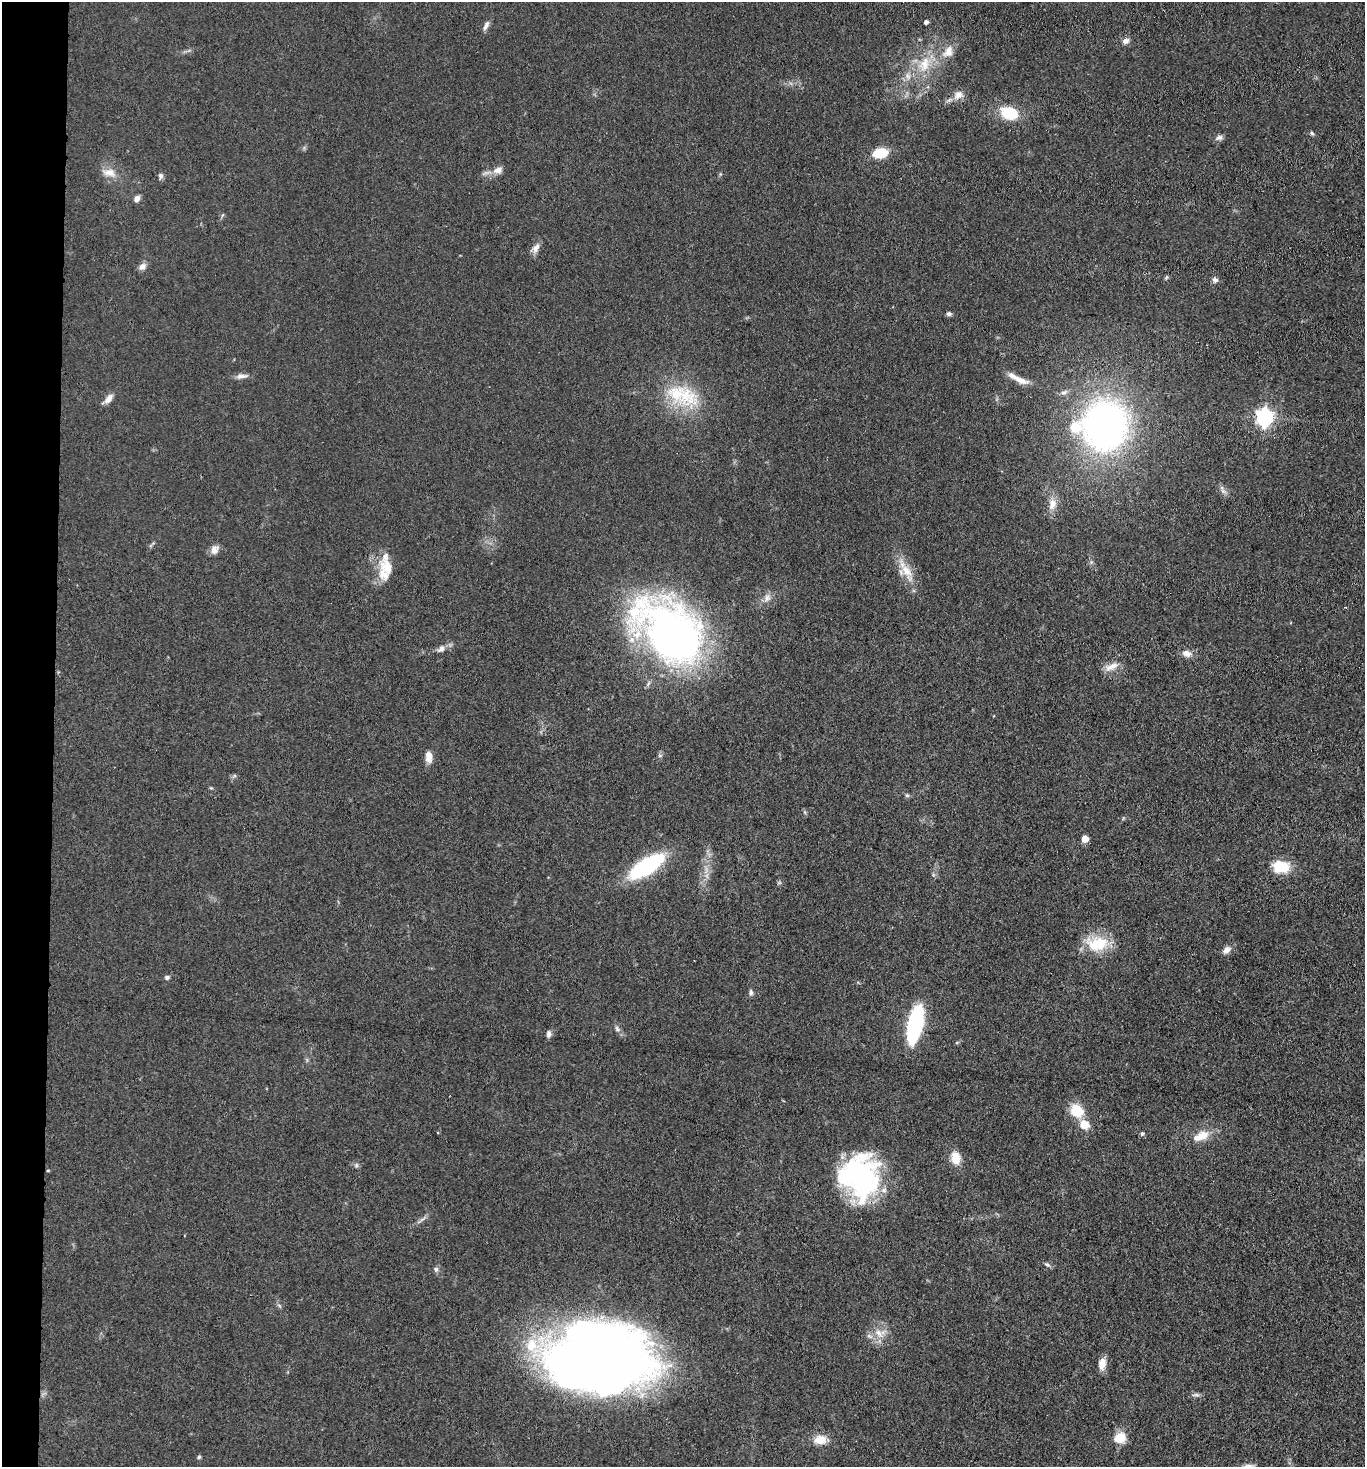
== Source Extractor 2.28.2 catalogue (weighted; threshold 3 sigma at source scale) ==
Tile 4 of 3 x 3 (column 1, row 2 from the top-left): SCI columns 161-1523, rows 1472-2936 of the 4486 x 4408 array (HDU 1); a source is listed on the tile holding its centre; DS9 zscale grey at full resolution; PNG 1367 x 1469 px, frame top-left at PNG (2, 2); no overlay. Shown black and unused: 4% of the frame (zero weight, under 3 of 4 exposures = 5% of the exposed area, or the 3 px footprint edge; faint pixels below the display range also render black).
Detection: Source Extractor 2.28.2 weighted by HDU 2 'WHT'; one run over the whole footprint, this tile lists its part. Background 0.0693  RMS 0.0072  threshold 0.0323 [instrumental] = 3 sigma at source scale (4.5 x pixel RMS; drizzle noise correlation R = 1.50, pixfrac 1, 0.05/0.05 arcsec/px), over >= 5 px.
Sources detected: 72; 3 inside a brighter object's white glare — not listed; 4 inside a brighter listed object's ellipse — not listed separately; the other 65 listed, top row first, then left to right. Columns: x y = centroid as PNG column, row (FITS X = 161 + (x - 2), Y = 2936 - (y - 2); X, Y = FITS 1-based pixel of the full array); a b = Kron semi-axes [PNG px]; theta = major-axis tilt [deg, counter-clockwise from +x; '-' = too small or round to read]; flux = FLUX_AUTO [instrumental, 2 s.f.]
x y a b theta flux
926 22 4 4 - 2.3
486 26 14 5 63 2.8
1126 41 8 7 - 3.1
948 52 18 12 53 9
924 64 23 15 70 19
958 95 13 11 37 5.5
1010 113 16 11 -17 27
1312 133 6 5 - 1.1
1219 137 10 7 16 2.4
880 153 13 8 11 22
498 170 13 8 17 4.9
109 173 18 10 -12 7.1
160 176 7 6 - 2.1
137 199 7 6 - 3.6
536 248 14 8 60 4.2
142 266 10 7 32 3.5
1215 280 7 7 - 2.3
949 314 6 5 - 1.7
241 376 16 6 4 3.7
1020 380 25 7 -25 7.8
1064 392 9 5 12 2.2
686 396 39 26 -37 40
109 399 14 7 52 4.4
1265 417 7 7 - 260
1105 426 42 38 82 310
1223 491 10 5 -55 2.3
1052 504 16 10 77 7.5
214 550 11 9 67 4.5
388 567 24 15 -55 14
906 571 25 11 -54 13
767 598 11 8 80 3.8
1345 607 3 3 - 0.61
671 634 78 49 -42 370
441 649 10 7 44 3.4
1186 653 12 8 -19 4.8
1111 667 20 8 22 6.1
429 757 14 8 -86 5.6
907 795 6 5 - 1.2
1085 839 5 5 - 11
646 866 29 11 32 100
1281 867 17 11 -7 22
1098 944 28 18 1 25
1226 950 12 7 32 3.9
167 977 6 5 - 1.7
751 992 8 5 -85 1.8
915 1024 32 11 78 97
617 1029 9 5 -63 1.9
549 1034 9 6 82 2.3
1076 1111 12 11 - 21
1084 1124 11 10 - 9.8
1142 1133 6 5 - 1.2
1201 1136 22 10 23 11
956 1158 16 11 -80 9.5
356 1165 6 6 - 1.4
48 1170 4 3 - 0.67
861 1176 49 33 -82 120
1047 1265 8 5 -34 1.7
436 1269 6 5 - 1.5
879 1333 13 7 -52 4.9
600 1356 78 51 -8 1100
1102 1364 13 8 80 7.1
1196 1395 12 4 3 1.8
1120 1438 12 10 16 13
820 1440 15 11 8 9.3
199 1457 5 4 - 0.98
Overlapping masked pixels (flux is a lower limit): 1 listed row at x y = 861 1176